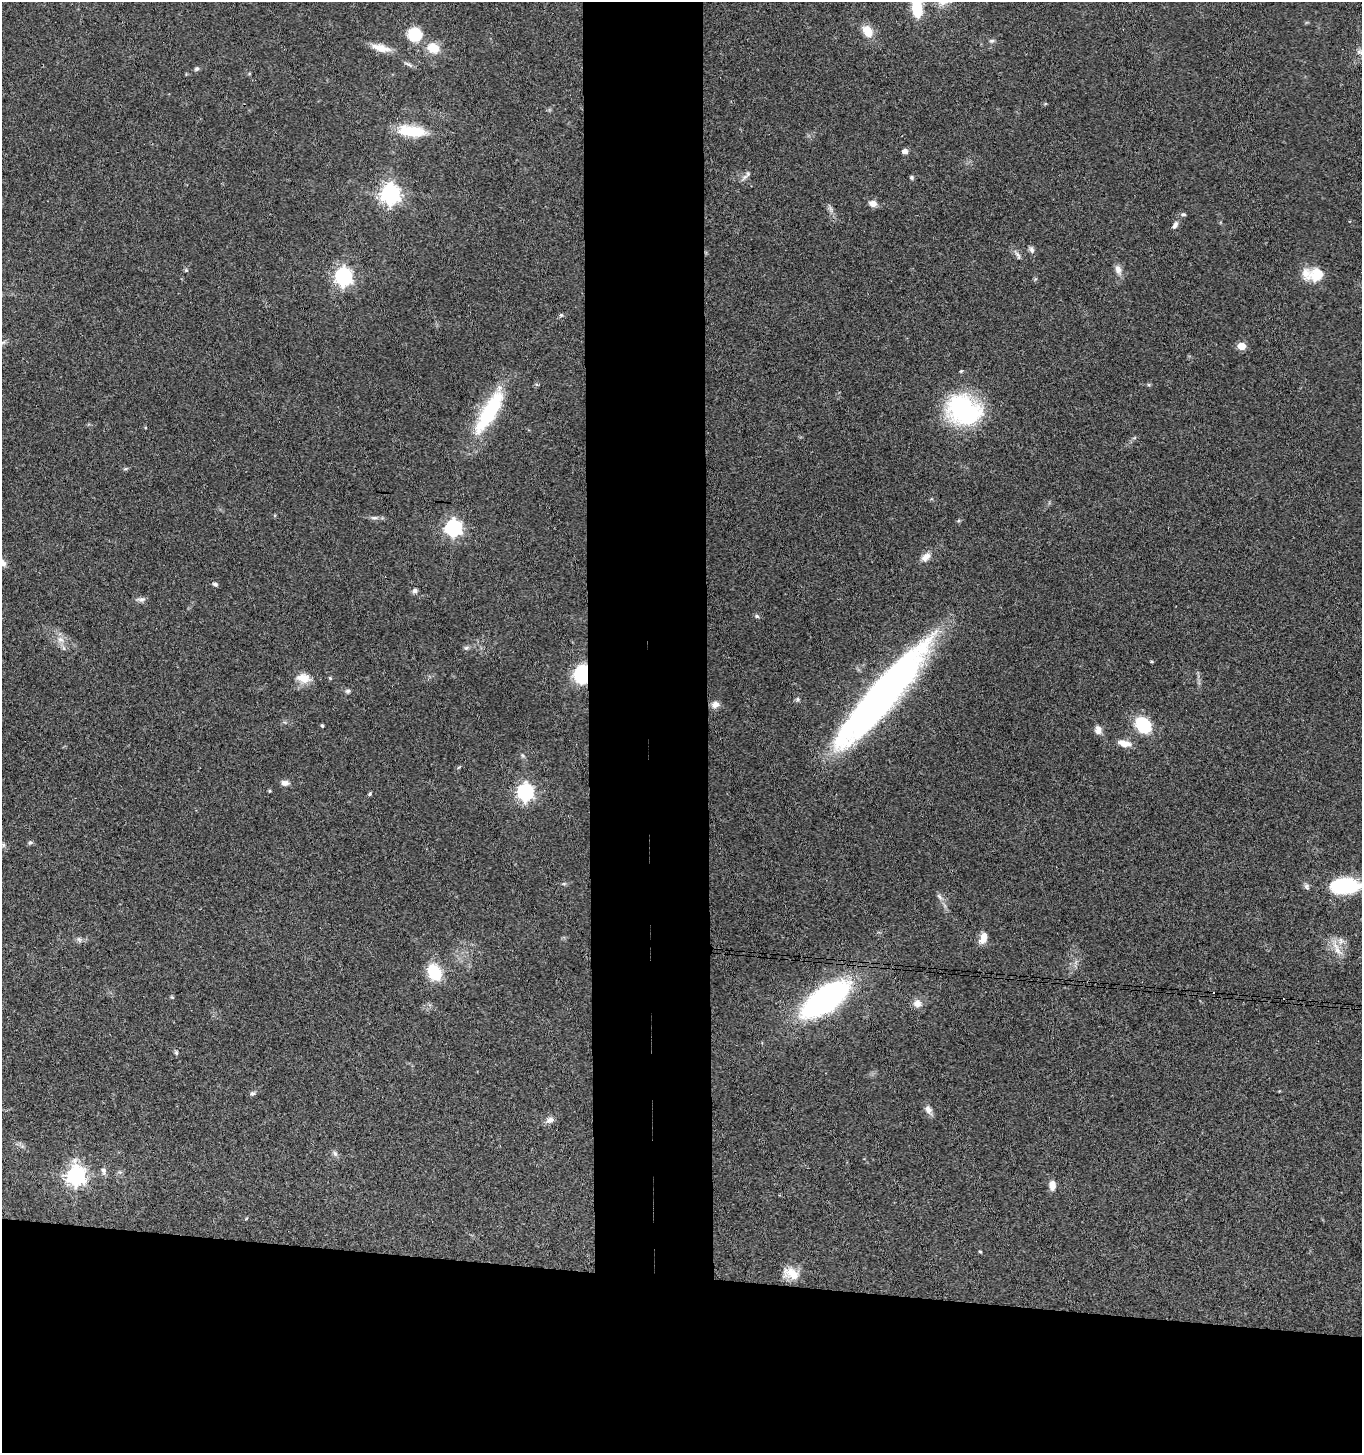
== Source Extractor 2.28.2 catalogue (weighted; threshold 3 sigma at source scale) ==
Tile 8 of 3 x 3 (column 2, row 3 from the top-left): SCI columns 1565-2924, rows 6-1456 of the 4441 x 4368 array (HDU 1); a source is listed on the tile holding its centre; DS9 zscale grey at full resolution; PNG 1364 x 1455 px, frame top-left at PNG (2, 2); no overlay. Shown black and unused: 20% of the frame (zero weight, under 3 of 4 exposures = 6% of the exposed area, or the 3 px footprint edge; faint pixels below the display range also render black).
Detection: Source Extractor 2.28.2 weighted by HDU 2 'WHT'; one run over the whole footprint, this tile lists its part. Background 0.0675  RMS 0.0053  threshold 0.0238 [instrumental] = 3 sigma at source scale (4.5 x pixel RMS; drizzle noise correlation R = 1.50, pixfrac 1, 0.05/0.05 arcsec/px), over >= 5 px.
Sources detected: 79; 2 inside a brighter listed object's ellipse — not listed separately; the other 77 listed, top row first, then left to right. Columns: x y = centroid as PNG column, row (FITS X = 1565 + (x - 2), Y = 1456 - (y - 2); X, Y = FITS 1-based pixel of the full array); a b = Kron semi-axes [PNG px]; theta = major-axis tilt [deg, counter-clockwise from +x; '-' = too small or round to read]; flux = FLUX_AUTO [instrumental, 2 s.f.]
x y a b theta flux
917 8 18 10 -83 18
868 31 12 9 -54 9.4
414 34 14 13 - 18
992 41 7 5 19 1.1
380 48 25 9 -15 6.5
433 48 16 12 -24 8.5
1360 52 10 6 -18 1.7
409 64 15 4 -26 1.5
196 69 7 6 - 0.98
411 131 30 12 -6 19
905 151 5 4 - 3.6
745 177 11 6 39 1.9
911 177 6 5 - 0.8
390 194 8 7 - 290
873 203 8 7 - 3.8
831 209 11 3 -75 1.4
1183 214 8 5 -1 0.98
1175 225 11 6 58 1.9
1032 250 10 6 -65 1.6
1018 255 13 5 -63 1.7
1118 269 12 8 -68 3.2
186 270 5 5 - 0.73
1317 274 19 15 18 11
343 277 7 7 - 200
561 315 5 5 - 0.86
3 342 7 5 30 1.2
1241 346 5 5 - 13
963 410 28 23 -31 88
489 411 57 15 60 45
125 469 6 4 18 0.71
374 518 10 5 4 1.6
453 528 7 7 - 170
926 557 14 9 43 3.9
215 584 7 5 -26 1.1
415 591 7 6 - 1.4
141 599 13 6 1 1.8
757 616 6 5 - 0.94
60 640 10 9 - 3.6
466 648 6 6 - 1.2
582 674 14 11 82 40
303 678 19 12 -8 6.8
330 678 6 3 -45 0.55
348 691 7 6 - 1.1
882 695 116 23 49 280
798 699 6 6 - 1.1
715 704 11 8 30 2.9
1143 725 13 10 -46 33
322 726 3 3 - 0.79
1098 730 10 8 89 3.4
1124 743 17 8 -11 5
522 755 6 4 -71 0.8
285 783 10 7 -6 2.3
269 791 4 4 - 0.6
525 792 7 7 - 170
370 794 5 4 - 0.8
30 843 7 5 65 0.89
3 845 7 5 -46 1.1
1344 886 29 15 0 39
1306 887 9 7 -48 1.5
939 896 11 5 -45 1.7
983 938 15 8 67 4.6
79 940 9 5 -62 1.4
1337 949 28 7 -62 5.7
434 972 18 13 -65 19
172 997 6 4 -44 0.59
825 1000 46 21 35 130
917 1003 10 10 - 3.7
176 1052 7 5 -75 0.91
252 1093 7 6 - 1.2
928 1110 13 8 -61 2.9
550 1120 11 7 19 2.7
335 1153 9 5 -63 1.5
104 1171 10 7 -81 1.8
76 1175 7 7 - 270
1052 1185 10 7 -86 4.3
980 1252 5 3 - 0.51
791 1273 21 14 -15 8.2
Overlapping masked pixels (flux is a lower limit): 1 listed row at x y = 582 674
Isophote crosses this tile's border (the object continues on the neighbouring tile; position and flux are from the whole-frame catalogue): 2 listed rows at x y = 917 8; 1344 886